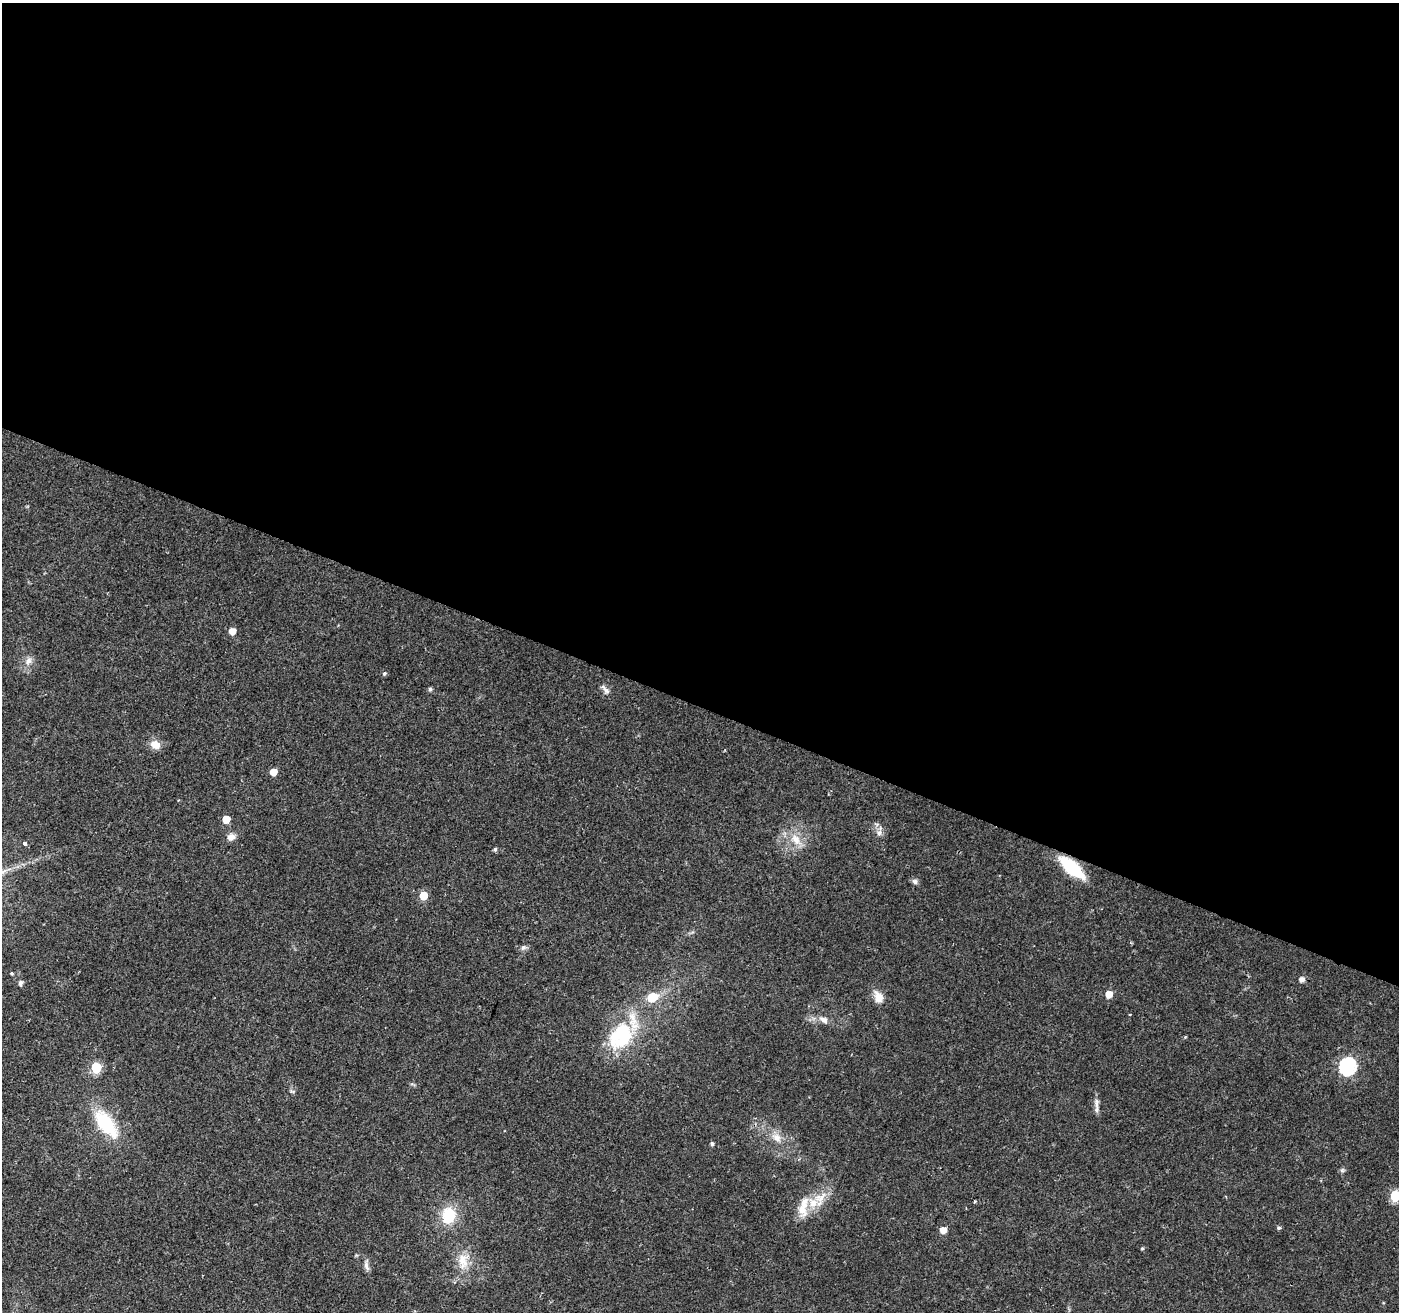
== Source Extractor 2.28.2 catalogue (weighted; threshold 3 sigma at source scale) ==
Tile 3 of 4 x 4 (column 3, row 1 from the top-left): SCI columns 2802-4198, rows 4206-5515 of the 5596 x 5722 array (HDU 1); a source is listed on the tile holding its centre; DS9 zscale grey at full resolution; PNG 1401 x 1314 px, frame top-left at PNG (2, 3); no overlay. Shown black and unused: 54% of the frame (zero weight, under 2 of 3 exposures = <1% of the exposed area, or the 3 px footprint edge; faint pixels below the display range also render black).
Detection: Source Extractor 2.28.2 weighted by HDU 2 'WHT'; one run over the whole footprint, this tile lists its part. Background 0.0211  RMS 0.003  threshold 0.0135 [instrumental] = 3 sigma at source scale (4.5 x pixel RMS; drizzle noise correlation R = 1.50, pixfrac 1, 0.0396/0.0396 arcsec/px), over >= 5 px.
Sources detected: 47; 3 inside a brighter listed object's ellipse — not listed separately; the other 44 listed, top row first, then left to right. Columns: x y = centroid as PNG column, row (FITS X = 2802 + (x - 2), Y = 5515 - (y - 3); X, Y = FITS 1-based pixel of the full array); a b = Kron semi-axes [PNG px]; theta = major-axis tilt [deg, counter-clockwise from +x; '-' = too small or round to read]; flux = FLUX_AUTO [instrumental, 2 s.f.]
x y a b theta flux
232 631 5 5 - 2.9
28 661 11 8 59 1.7
384 673 5 5 - 0.58
430 689 5 4 - 0.69
605 690 17 6 -53 1.4
155 745 12 9 -22 3.2
273 772 5 5 - 4
226 819 5 5 - 4.7
879 833 10 9 - 1.6
231 837 11 8 12 1.9
796 839 18 12 -57 4.7
24 844 5 4 - 1.1
495 849 5 4 - 0.58
1072 867 22 9 -41 23
915 881 8 7 - 0.91
423 896 5 5 - 7.7
523 947 8 6 37 0.91
12 973 4 3 - 0.39
1302 979 5 5 - 1.5
20 983 5 5 - 1.1
1109 994 5 5 - 4
652 997 13 10 18 5.7
878 997 18 10 -67 3
1130 1014 3 2 - 0.23
823 1020 13 7 -28 1.9
621 1036 39 28 56 24
1185 1037 4 4 - 0.29
1348 1066 8 7 - 78
96 1067 6 6 - 19
292 1091 7 4 -2 0.45
1097 1102 15 7 -88 1.6
106 1123 34 15 -54 18
777 1138 16 10 -45 3.2
712 1144 4 4 - 0.67
1342 1170 8 6 21 0.61
1395 1196 6 6 - 21
974 1201 3 3 - 0.67
813 1203 18 14 80 5.8
449 1215 16 14 83 11
1279 1228 5 5 - 0.59
943 1230 5 5 - 2.7
1142 1249 5 3 - 0.31
462 1260 23 17 -90 6.2
366 1266 17 6 -84 1.4
Overlapping masked pixels (flux is a lower limit): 1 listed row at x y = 1072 867
Isophote crosses this tile's border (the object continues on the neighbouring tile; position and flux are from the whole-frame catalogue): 1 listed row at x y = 1395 1196